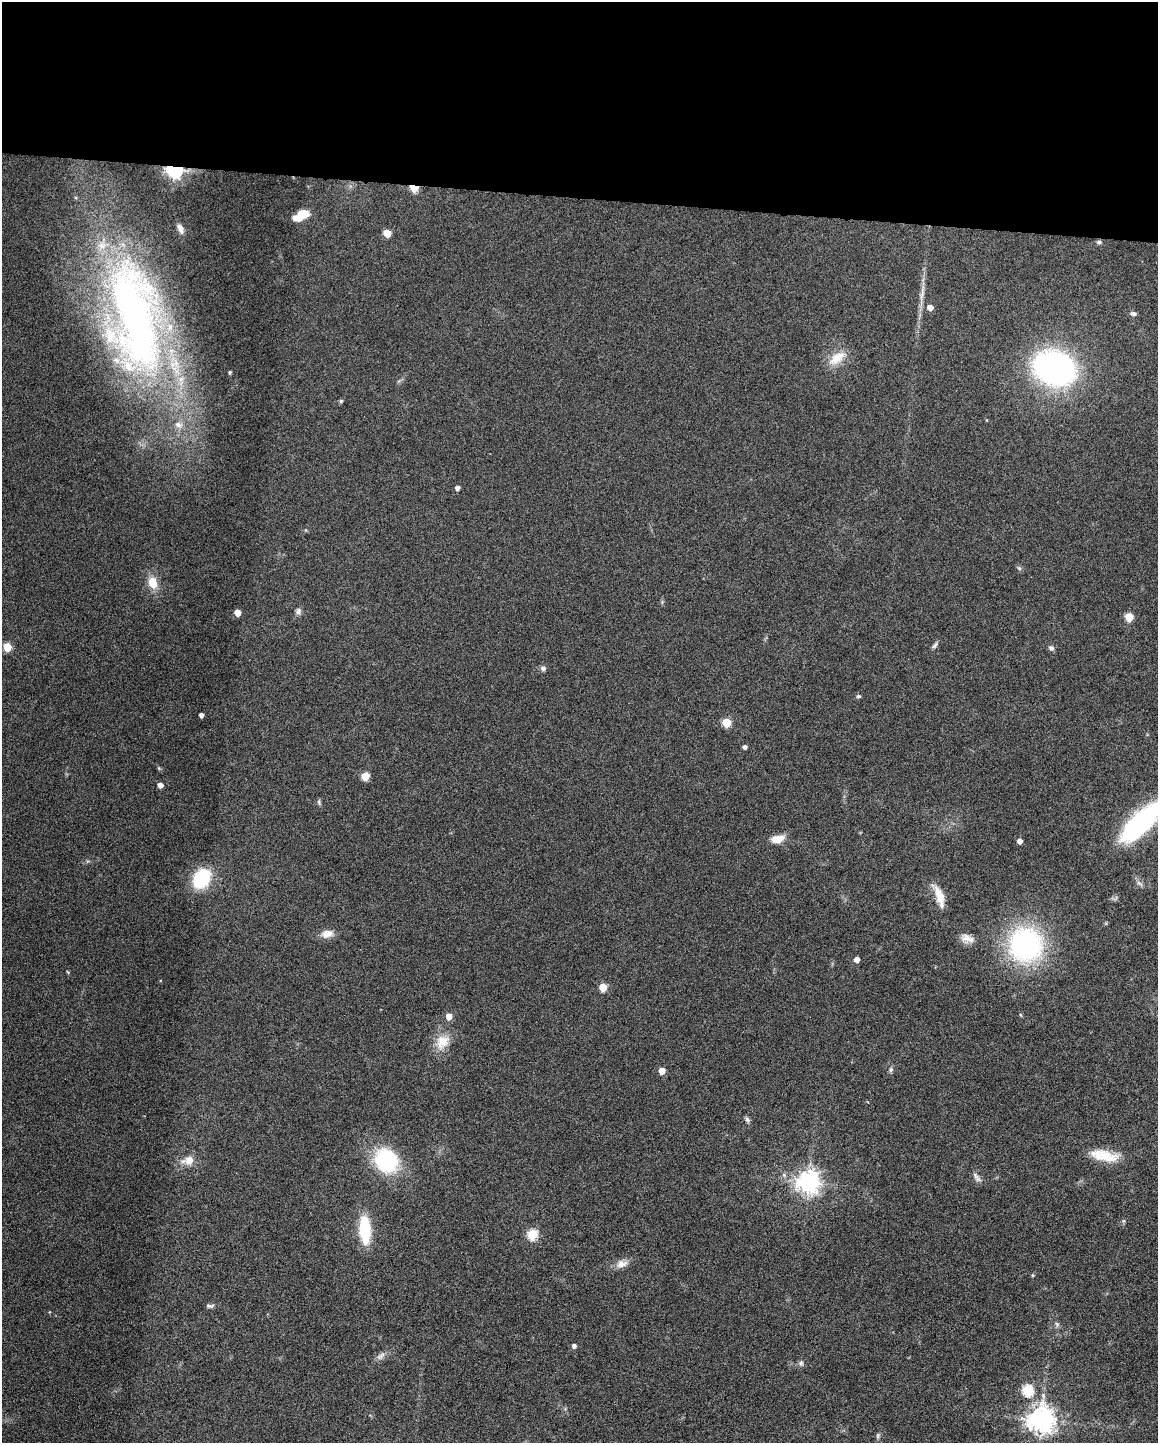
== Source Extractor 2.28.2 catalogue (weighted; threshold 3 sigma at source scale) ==
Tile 3 of 4 x 3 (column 3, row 1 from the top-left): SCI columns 2317-3472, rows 3102-4542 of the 4630 x 4648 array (HDU 1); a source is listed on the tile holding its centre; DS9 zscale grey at full resolution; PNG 1160 x 1445 px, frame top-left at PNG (2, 2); no overlay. Shown black and unused: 14% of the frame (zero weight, under 4 of 8 exposures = <1% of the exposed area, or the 3 px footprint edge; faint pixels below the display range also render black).
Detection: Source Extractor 2.28.2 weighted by HDU 2 'WHT'; one run over the whole footprint, this tile lists its part. Background 0.0691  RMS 0.0048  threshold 0.0198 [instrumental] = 3 sigma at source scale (4.09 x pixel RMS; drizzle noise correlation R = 1.36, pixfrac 0.8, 0.05/0.05 arcsec/px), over >= 5 px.
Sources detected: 68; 3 inside a brighter listed object's ellipse — not listed separately; the other 65 listed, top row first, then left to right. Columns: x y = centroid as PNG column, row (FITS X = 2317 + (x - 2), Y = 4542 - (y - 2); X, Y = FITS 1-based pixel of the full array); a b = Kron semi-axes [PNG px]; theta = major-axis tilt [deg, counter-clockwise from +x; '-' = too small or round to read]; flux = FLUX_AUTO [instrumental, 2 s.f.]
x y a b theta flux
174 170 7 5 -14 190
414 188 6 4 -19 18
304 214 13 7 -14 5.6
180 229 12 6 -63 2.7
387 233 5 5 - 9.3
1099 242 8 5 0 0.96
922 293 29 5 80 4.2
930 307 5 5 - 3.1
1133 313 8 5 -6 1.4
135 318 152 60 -81 270
837 358 27 12 36 8.3
1054 368 32 24 -21 150
230 372 4 3 - 0.67
341 401 4 4 - 0.84
457 488 5 4 - 1.6
1019 568 7 4 -45 0.77
153 582 15 11 -75 6.6
298 612 8 7 - 1.5
237 613 5 5 - 6.1
1129 617 5 5 - 13
935 645 9 5 52 1.2
7 647 5 5 - 14
1051 648 7 6 - 1.3
543 668 7 6 - 1.3
858 696 6 4 -12 0.77
201 715 4 4 - 1.9
726 723 5 5 - 17
745 747 4 4 - 1.5
365 776 5 5 - 13
160 785 4 4 - 2.9
319 802 9 4 -75 0.81
1141 823 51 17 45 79
777 839 15 8 12 5.7
1020 841 4 4 - 2.5
201 878 14 11 59 38
1139 883 11 5 -36 1.5
940 896 28 9 -66 6.9
327 934 16 10 8 4.1
967 938 17 10 -20 3.8
1025 945 39 37 -63 75
857 960 4 4 - 3.2
603 987 5 5 - 11
1021 1015 5 3 - 0.45
449 1016 5 5 - 5.2
442 1042 23 17 52 8.6
891 1069 7 5 62 1
662 1071 5 5 - 6.1
747 1120 9 5 -59 1.1
1105 1156 34 13 -9 12
188 1160 20 12 13 5.6
386 1161 29 25 -52 35
977 1177 17 6 -53 1.9
808 1182 8 7 - 390
1123 1221 6 5 - 0.68
365 1230 22 9 -86 28
532 1234 6 5 - 32
621 1264 15 9 15 3.8
210 1306 11 5 -4 1.1
1057 1324 8 5 -65 1
574 1346 5 4 - 1.5
381 1356 15 5 37 2
801 1363 8 6 -86 1.2
1028 1391 6 5 - 38
1041 1420 8 8 - 540
878 1436 8 4 83 0.87
Overlapping masked pixels (flux is a lower limit): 2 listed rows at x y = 174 170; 414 188
Isophote crosses this tile's border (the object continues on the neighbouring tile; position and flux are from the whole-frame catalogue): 1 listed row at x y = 1141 823